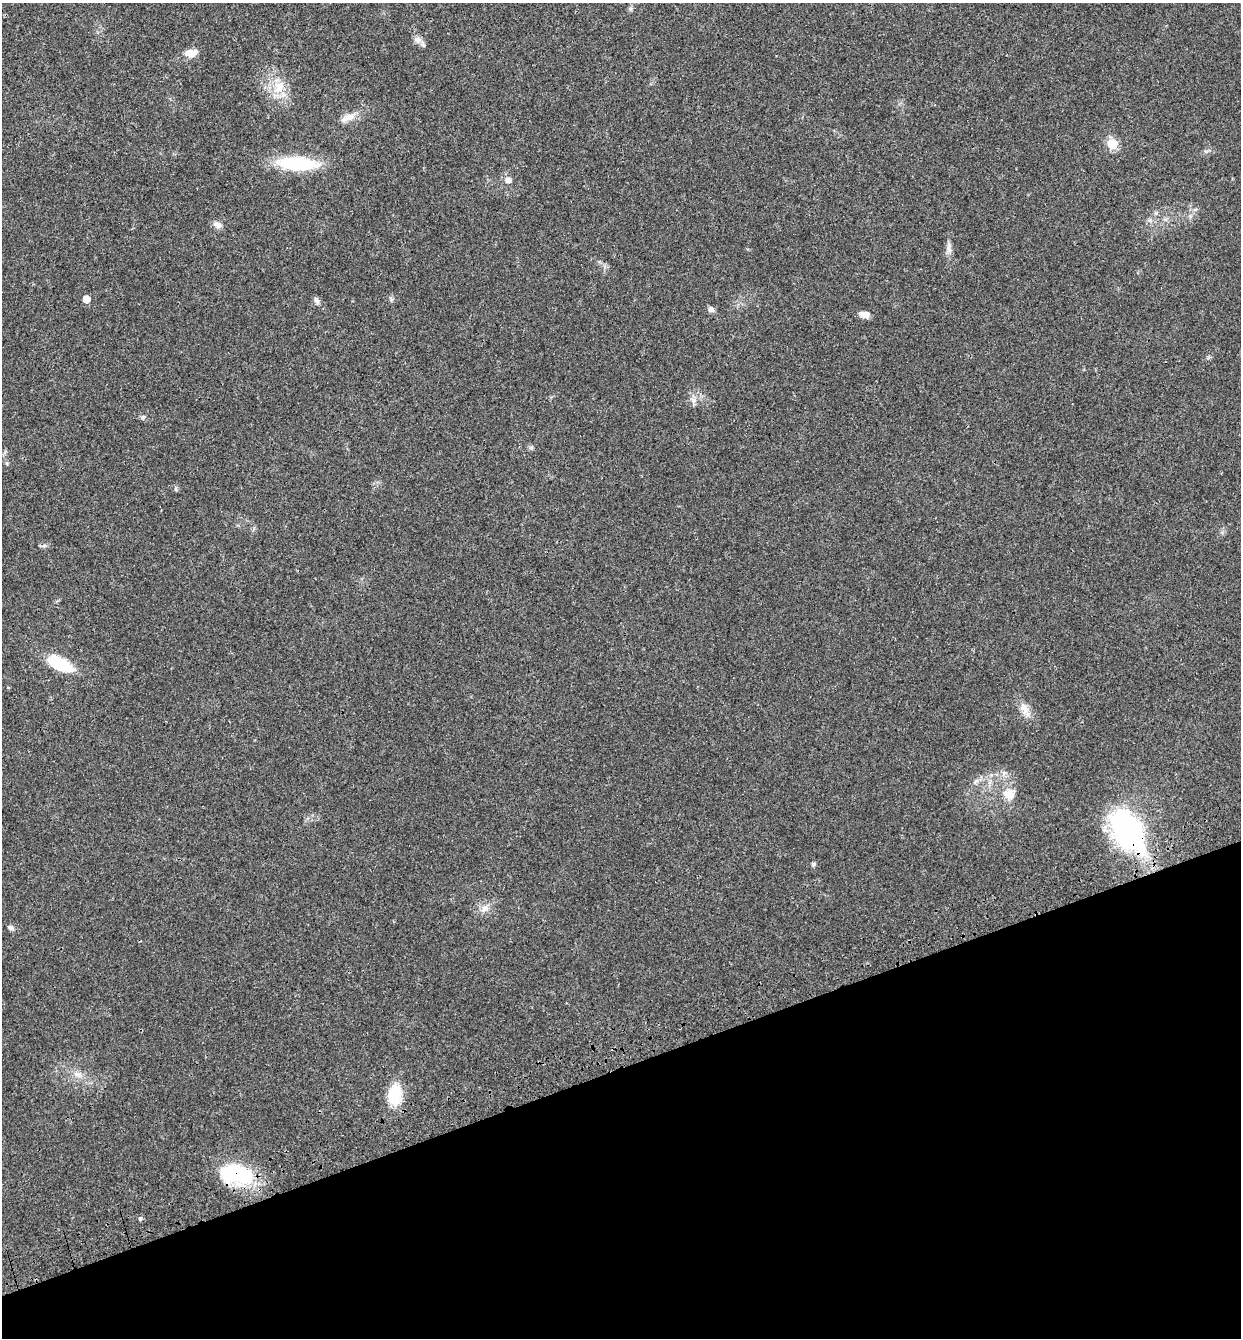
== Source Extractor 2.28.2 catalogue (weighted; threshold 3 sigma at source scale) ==
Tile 14 of 4 x 4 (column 2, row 4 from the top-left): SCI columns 1507-2745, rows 121-1456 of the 5439 x 5585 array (HDU 1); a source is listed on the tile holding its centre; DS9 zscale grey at full resolution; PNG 1243 x 1340 px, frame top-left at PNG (2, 3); no overlay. Shown black and unused: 20% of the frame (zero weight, under 3 of 4 exposures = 9% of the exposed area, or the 3 px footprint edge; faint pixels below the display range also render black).
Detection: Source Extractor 2.28.2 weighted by HDU 2 'WHT'; one run over the whole footprint, this tile lists its part. Background 0.0211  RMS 0.003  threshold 0.0134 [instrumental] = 3 sigma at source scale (4.5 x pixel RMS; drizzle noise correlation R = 1.50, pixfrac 1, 0.0396/0.0396 arcsec/px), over >= 5 px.
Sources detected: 31; all 31 listed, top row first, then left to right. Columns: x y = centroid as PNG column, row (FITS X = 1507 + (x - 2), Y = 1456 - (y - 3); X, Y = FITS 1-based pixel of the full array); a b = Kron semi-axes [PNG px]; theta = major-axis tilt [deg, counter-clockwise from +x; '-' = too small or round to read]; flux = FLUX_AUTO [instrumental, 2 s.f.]
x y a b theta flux
630 9 6 5 - 0.55
417 39 10 8 -45 1.5
191 53 15 9 8 3
279 87 23 12 56 5.2
348 118 23 9 24 2.9
1112 144 6 6 - 17
297 163 42 13 -3 20
508 180 6 6 - 1.3
1156 213 6 4 -71 0.44
217 225 14 8 -30 1.3
949 248 12 8 -81 1.4
86 299 5 5 - 3.6
316 300 9 6 -57 0.96
711 309 8 7 - 1
864 315 12 7 -17 1.9
693 400 9 8 - 1.3
143 417 6 4 43 0.46
176 489 6 4 -72 0.4
43 546 11 3 10 0.54
60 664 28 12 -28 14
1024 708 18 10 -74 2.8
1004 773 7 6 - 0.88
976 781 8 4 37 0.78
1009 794 16 15 - 4
1129 831 40 23 -58 68
813 864 5 5 - 0.72
484 909 12 8 40 2
11 928 8 6 -30 0.78
77 1075 12 6 -34 1.7
395 1095 20 13 83 11
236 1174 41 21 -12 22
Overlapping masked pixels (flux is a lower limit): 2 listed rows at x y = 1129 831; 236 1174
Unlisted compact peaks at least as high as the median listed source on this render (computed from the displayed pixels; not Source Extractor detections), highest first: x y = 140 1219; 531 448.